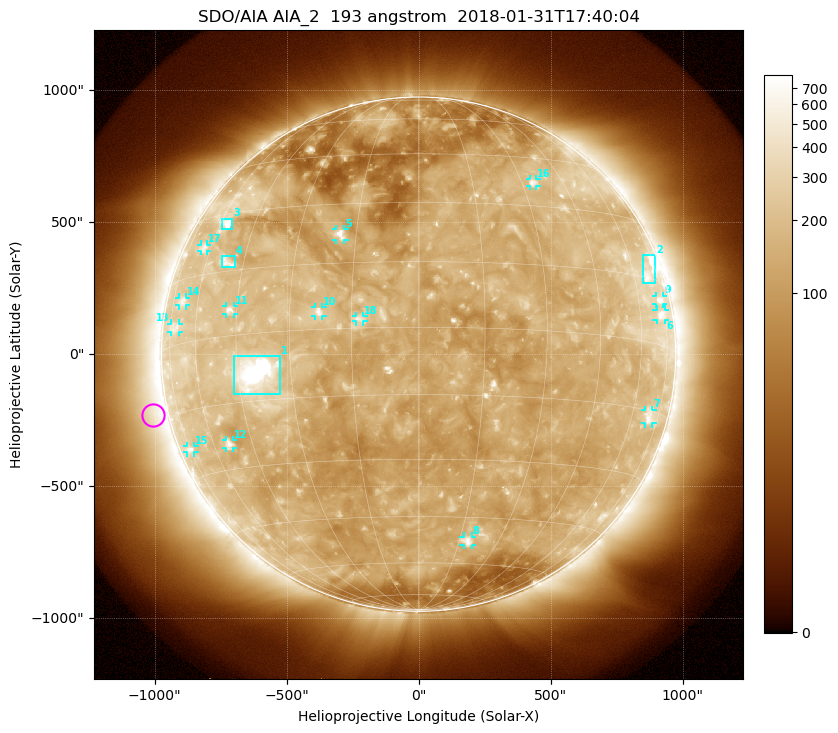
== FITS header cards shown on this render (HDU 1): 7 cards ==
TELESCOP= 'SDO/AIA'
INSTRUME= 'AIA_2'
WAVELNTH=                  193
WAVEUNIT= 'angstrom'
DATE-OBS= '2018-01-31T17:40:04.83'
CTYPE1  = 'HPLN-TAN'
CTYPE2  = 'HPLT-TAN'

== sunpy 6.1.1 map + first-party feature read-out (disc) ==
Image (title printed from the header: SDO/AIA AIA_2  193 angstrom  2018-01-31T17:40:04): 1024 x 1024 px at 2.4 arcsec/px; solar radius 974 arcsec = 406 px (full disc in frame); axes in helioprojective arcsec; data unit not stated in the header (colour bar unlabelled)
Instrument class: DISC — disc imager (sunpy class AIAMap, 193 A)
Bright regions (active regions / flare kernels): reference = the median radial profile (limb darkening/brightening removed); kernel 9 px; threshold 5 sigma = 257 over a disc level ~137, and >= 1.15x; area >= 12 px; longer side >= 10 px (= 24 arcsec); searched inside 0.97 R_sun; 18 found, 18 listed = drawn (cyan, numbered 1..; 14 of them under ~33 arcsec drawn as corner ticks so the feature stays visible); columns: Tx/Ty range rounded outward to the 5 arcsec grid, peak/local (2 s.f.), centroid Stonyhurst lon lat
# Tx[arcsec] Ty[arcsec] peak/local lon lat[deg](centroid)
1 -700..-525 -150..-5 21 -40 -9
2 850..900 265..375 4.6 +69 +16
3 -750..-705 475..515 5.6 -57 +27
4 -750..-695 325..375 3.8 -51 +17
5 -315..-280 435..475 6.2 -19 +22
6 900..935 130..170 3.9 +72 +7
7 860..885 -265..-210 3.5 +69 -16
8 170..205 -725..-690 4.8 +18 -52
9 900..930 190..220 4 +72 +10
10 -390..-365 145..180 5.1 -23 +4
11 -730..-700 150..185 4.7 -47 +6
12 -730..-700 -355..-325 4.2 -53 -24
13 -940..-905 85..115 2.9 -72 +4
14 -910..-880 185..215 3.1 -68 +10
15 -875..-850 -375..-345 3.5 -74 -23
16 420..450 635..665 3.8 +34 +37
17 -825..-800 390..415 2.9 -64 +22
18 -240..-205 125..145 3.6 -13 +2
Off-limb structures (1.02-1.3 R_sun): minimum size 162 px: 4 found; the strongest spans PA ~55..140 deg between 1.02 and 1.3 R_sun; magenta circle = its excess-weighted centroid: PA ~105 deg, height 1.06 R_sun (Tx ~-1005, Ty ~-230 arcsec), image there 1.8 x the reference